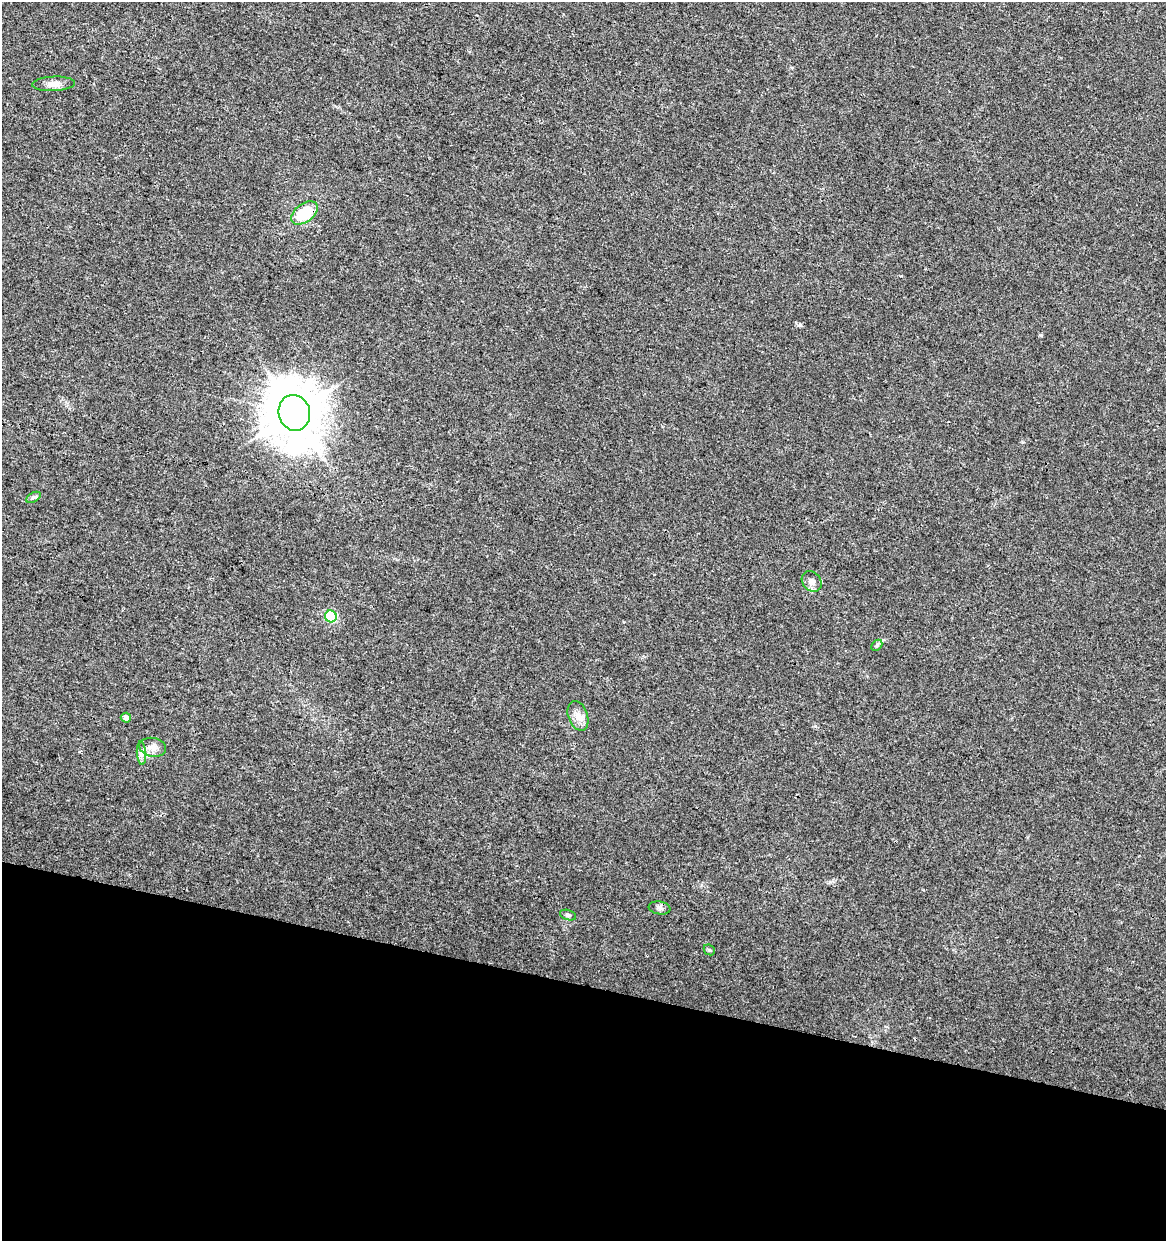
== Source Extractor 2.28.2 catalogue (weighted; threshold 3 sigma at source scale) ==
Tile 15 of 4 x 4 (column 3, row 4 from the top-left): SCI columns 2549-3712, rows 6-1244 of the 5159 x 4962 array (HDU 1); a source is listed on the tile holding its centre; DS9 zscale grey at full resolution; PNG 1168 x 1243 px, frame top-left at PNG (2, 2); each listed source drawn as its Kron ellipse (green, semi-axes under 4 px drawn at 4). Shown black and unused: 21% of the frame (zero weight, under 3 of 4 exposures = <1% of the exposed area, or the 3 px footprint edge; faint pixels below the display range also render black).
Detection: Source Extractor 2.28.2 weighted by HDU 2 'WHT'; one run over the whole footprint, this tile lists its part. Background 0.00577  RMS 0.0027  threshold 0.0121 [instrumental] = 3 sigma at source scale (4.5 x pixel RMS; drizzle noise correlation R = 1.50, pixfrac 1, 0.0396/0.0396 arcsec/px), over >= 5 px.
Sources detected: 14; all 14 listed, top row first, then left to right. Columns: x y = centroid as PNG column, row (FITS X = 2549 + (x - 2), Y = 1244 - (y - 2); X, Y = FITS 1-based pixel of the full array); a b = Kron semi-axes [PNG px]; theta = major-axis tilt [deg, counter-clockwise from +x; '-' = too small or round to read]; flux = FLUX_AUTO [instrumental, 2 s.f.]
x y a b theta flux
54 84 21 7 2 2.1
304 213 15 9 37 10
294 413 18 15 -74 1300
34 497 8 4 30 0.54
812 581 11 9 -49 1.7
331 616 6 6 - 23
877 645 6 4 45 0.44
578 716 15 9 -70 2.4
126 718 5 5 - 1.5
153 747 13 9 -11 2
141 753 12 4 -85 1.1
660 908 11 6 -9 0.95
568 915 8 5 -16 0.58
709 950 6 5 - 0.38
Overlapping masked pixels (flux is a lower limit): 1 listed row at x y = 304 213
Unlisted compact peaks at least as high as the median listed source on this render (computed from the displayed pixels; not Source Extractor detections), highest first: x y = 800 325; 1041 335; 815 726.